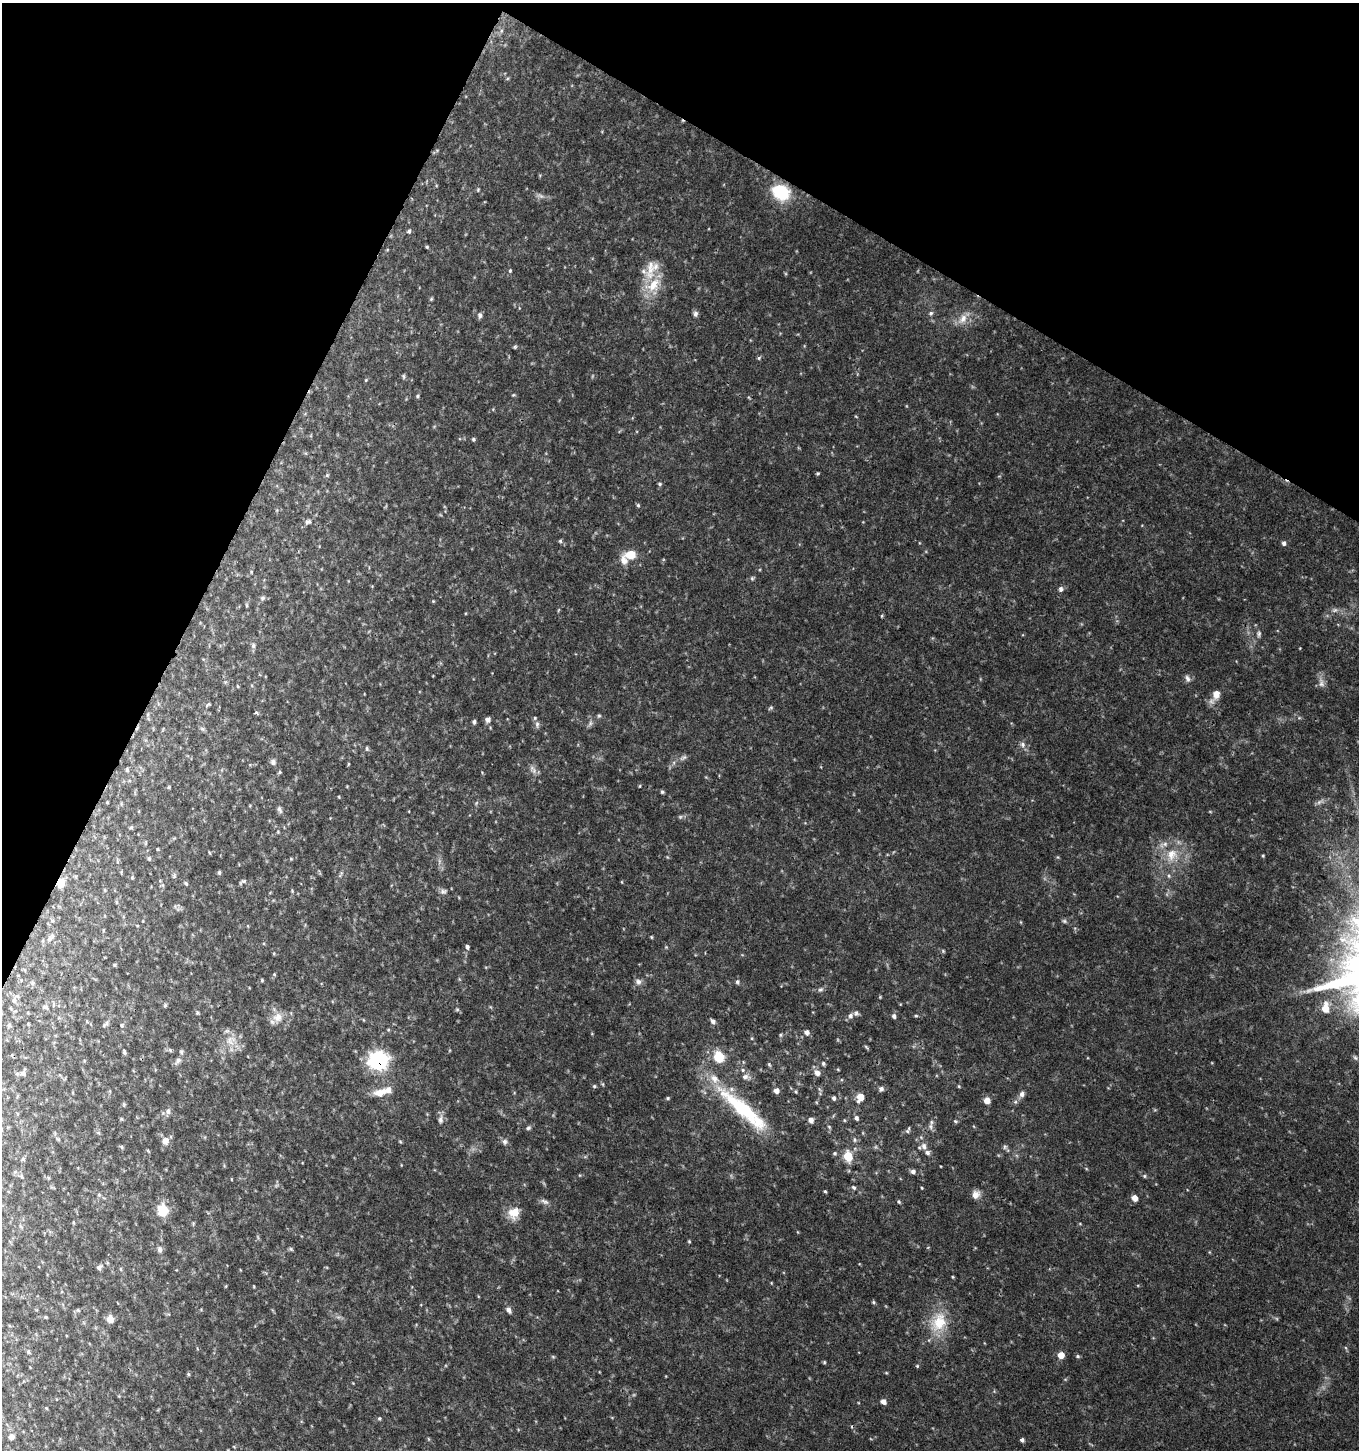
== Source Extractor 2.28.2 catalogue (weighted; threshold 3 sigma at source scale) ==
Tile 2 of 4 x 4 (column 2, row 1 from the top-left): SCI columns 1626-2982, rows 4348-5795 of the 5899 x 5808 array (HDU 1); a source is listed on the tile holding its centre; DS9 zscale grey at full resolution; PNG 1361 x 1452 px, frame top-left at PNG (2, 3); no overlay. Shown black and unused: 24% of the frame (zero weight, under 3 of 4 exposures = <1% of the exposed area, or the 3 px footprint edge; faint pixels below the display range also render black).
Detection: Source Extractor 2.28.2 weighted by HDU 2 'WHT'; one run over the whole footprint, this tile lists its part. Background 0.0293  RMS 0.0033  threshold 0.015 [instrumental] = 3 sigma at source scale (4.5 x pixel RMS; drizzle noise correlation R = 1.50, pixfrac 1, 0.0396/0.0396 arcsec/px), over >= 5 px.
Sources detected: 220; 5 too faint to see at this stretch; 1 cosmic-ray / hot-pixel residue — not listed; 11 inside a brighter listed object's ellipse — not listed separately; the other 203 listed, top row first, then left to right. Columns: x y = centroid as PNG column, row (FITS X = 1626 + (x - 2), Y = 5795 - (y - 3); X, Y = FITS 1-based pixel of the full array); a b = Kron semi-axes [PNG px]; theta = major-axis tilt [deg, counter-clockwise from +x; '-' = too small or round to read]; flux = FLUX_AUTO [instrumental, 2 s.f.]
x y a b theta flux
501 31 6 5 - 0.8
478 190 5 4 - 0.4
781 192 16 13 -29 17
409 231 5 5 - 0.72
427 247 4 4 - 0.39
650 268 40 12 85 9.1
510 271 6 4 70 0.46
431 299 5 4 - 0.41
931 313 7 6 - 0.83
695 314 8 6 -88 1
480 315 7 5 89 1
963 319 18 10 53 3.8
515 347 5 4 - 0.44
759 358 6 5 - 0.53
403 376 7 5 -58 0.62
366 380 4 4 - 0.33
513 395 5 4 - 0.36
417 396 6 5 - 0.54
473 439 5 4 - 0.55
818 473 4 4 - 0.45
327 475 6 5 - 0.47
660 484 5 4 - 0.51
638 505 5 4 - 0.49
308 522 10 7 24 1.2
560 541 5 5 - 0.53
1284 543 6 5 - 0.97
630 555 12 8 4 5.9
752 578 6 5 - 0.53
1061 589 6 6 - 1
262 598 7 5 16 0.8
433 601 4 3 - 0.32
247 605 6 4 -89 0.42
1335 610 9 6 10 1.2
1259 634 9 6 80 0.97
253 646 8 6 -89 0.91
1188 678 10 6 -67 1.3
1321 683 14 8 -75 1.9
1216 694 14 10 73 3.3
208 704 7 4 39 0.46
771 708 7 4 37 0.55
256 713 5 3 - 0.64
488 719 6 6 - 1.4
474 722 5 4 - 0.77
537 724 11 6 90 1.2
202 729 7 5 -21 0.63
1023 744 7 7 - 1.3
367 749 6 4 -75 0.59
683 758 11 6 31 1.1
273 762 8 7 - 1.1
348 764 5 3 - 0.33
532 768 8 8 - 1.5
127 769 6 4 -51 0.5
280 772 5 5 - 0.41
640 786 5 3 - 0.28
169 787 5 4 - 0.37
662 792 5 4 - 0.54
339 797 4 3 - 0.31
107 802 3 3 - 0.29
1320 802 13 5 24 1.3
476 803 6 4 71 0.48
279 809 10 5 -69 0.98
131 827 6 4 41 0.49
146 843 6 4 89 0.38
158 849 3 3 - 0.34
1172 855 21 16 64 8.6
1263 856 4 3 - 0.35
149 858 5 4 - 0.52
219 872 5 4 - 0.57
341 874 13 4 61 0.89
174 876 8 5 73 0.71
1169 876 5 5 - 0.62
132 878 6 4 -19 0.34
243 881 10 5 21 0.77
61 882 8 7 - 5.6
622 882 5 3 - 0.27
186 883 6 4 -63 0.51
292 891 6 4 -48 0.37
443 891 10 8 6 1.3
1064 921 8 5 -27 0.69
103 930 5 3 - 0.27
651 937 4 4 - 0.36
50 938 10 7 74 1.4
467 947 5 4 - 0.92
666 947 4 4 - 0.33
943 951 5 4 - 0.42
114 965 6 4 90 0.36
274 974 5 5 - 0.37
262 980 5 4 - 0.4
638 982 9 8 - 1.4
737 982 6 5 - 0.69
821 989 8 6 29 0.87
14 1000 9 7 -86 1.3
165 1005 5 4 - 0.53
45 1007 9 7 -9 0.94
1325 1008 10 6 85 5.2
457 1009 5 5 - 0.49
197 1013 5 5 - 0.48
850 1016 7 6 - 1.3
894 1016 5 5 - 0.99
916 1016 5 3 - 0.38
277 1017 16 13 60 4.4
713 1021 7 5 -49 1.1
106 1023 9 6 -90 0.95
9 1025 5 5 - 0.55
122 1025 6 5 - 0.54
807 1032 6 6 - 1.4
780 1035 6 4 -90 0.46
752 1038 5 3 - 0.33
231 1040 18 13 13 5.3
866 1047 7 3 -46 0.5
170 1050 6 5 - 0.66
124 1052 6 4 -71 0.62
719 1057 8 7 - 14
1355 1058 8 5 -62 0.68
178 1061 12 7 49 1.5
378 1061 9 8 - 94
823 1063 5 5 - 0.66
769 1064 6 4 -56 0.49
838 1069 4 4 - 0.34
23 1073 8 7 - 1.4
817 1073 7 6 - 1.9
745 1077 9 8 - 1.6
594 1086 5 5 - 0.48
959 1086 5 3 - 0.33
881 1089 6 6 - 1.1
776 1091 6 5 - 1.8
379 1092 17 10 11 4.4
796 1092 5 3 - 0.36
1022 1094 8 7 - 1.3
860 1097 7 6 - 4.8
668 1098 5 4 - 0.44
834 1098 5 5 - 0.88
987 1100 5 5 - 3.9
124 1104 7 4 85 0.46
743 1110 86 16 -41 31
168 1111 9 6 84 1.2
856 1118 6 5 - 0.97
121 1119 5 4 - 0.42
440 1119 13 7 81 1.6
811 1120 6 5 - 1.6
844 1120 5 3 - 0.31
955 1121 6 4 -22 0.48
931 1126 10 7 -90 1.4
829 1127 5 4 - 0.45
528 1128 6 5 - 0.69
908 1130 10 5 61 0.79
99 1133 6 4 -71 0.54
58 1139 5 5 - 0.53
854 1140 7 6 - 0.79
165 1141 9 8 - 2.2
400 1141 5 4 - 0.39
505 1142 8 7 - 1.1
924 1146 10 8 -62 1.9
122 1147 6 4 -71 0.42
1005 1147 6 6 - 0.69
835 1153 5 5 - 0.49
848 1156 6 6 - 13
23 1159 7 4 -45 0.44
913 1171 6 6 - 1.1
22 1176 7 5 -58 0.57
1144 1176 6 5 - 0.56
48 1178 5 3 - 0.32
231 1179 4 3 - 0.24
854 1187 7 5 -43 0.68
922 1188 4 3 - 0.29
825 1191 4 3 - 0.41
976 1194 11 9 60 2.3
99 1195 6 5 - 0.57
1134 1198 6 5 - 2.8
544 1202 13 6 -27 1.2
899 1202 5 4 - 0.51
163 1210 13 12 - 7.3
514 1213 15 13 52 4.9
689 1241 4 4 - 0.37
160 1249 9 6 -88 1.2
291 1249 6 5 - 0.48
99 1267 8 6 39 1
121 1269 6 4 -88 0.41
953 1277 4 3 - 0.32
771 1283 5 3 - 0.24
226 1286 5 3 - 0.29
873 1302 5 4 - 0.46
78 1310 6 4 -45 0.38
509 1310 8 6 -52 1.3
46 1317 4 4 - 0.35
110 1319 9 7 -79 2.3
939 1322 31 21 64 12
1346 1348 6 4 -70 0.42
28 1352 7 5 -44 0.56
1061 1355 6 6 - 3.7
1078 1356 6 4 -3 0.53
553 1357 5 5 - 0.43
824 1362 4 3 - 0.39
917 1366 5 4 - 0.39
886 1373 5 3 - 0.31
188 1374 5 4 - 0.46
883 1401 6 5 - 1.6
46 1408 5 3 - 0.28
379 1418 5 4 - 0.48
11 1436 7 6 - 1.4
1022 1440 4 4 - 0.83
234 1447 5 3 - 0.27
228 1450 5 3 - 0.32
Overlapping masked pixels (flux is a lower limit): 2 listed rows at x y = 61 882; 378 1061
Isophote crosses this tile's border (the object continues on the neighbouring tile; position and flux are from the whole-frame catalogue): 1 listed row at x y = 228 1450